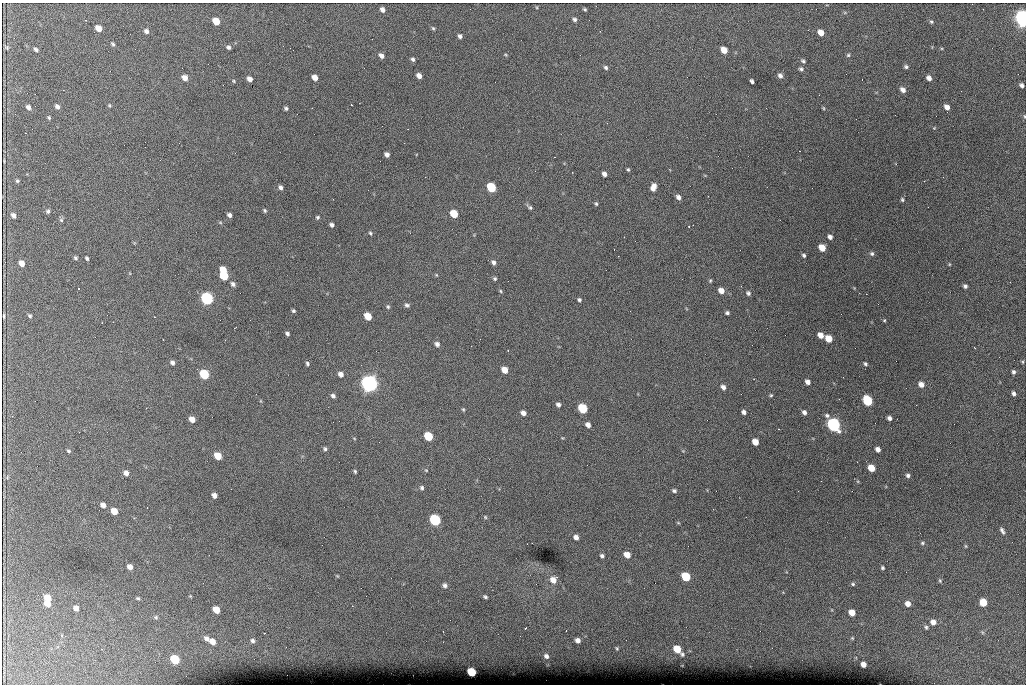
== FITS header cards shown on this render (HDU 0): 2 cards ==
NAXIS1  =                 1024 /fastest changing axis
NAXIS2  =                  682 /next to fastest changing axis

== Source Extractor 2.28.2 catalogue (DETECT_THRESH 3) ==
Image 1024 x 682 px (HDU 0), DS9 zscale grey, 1 PNG px = 1 image px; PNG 1028 x 686 px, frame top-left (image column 1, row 682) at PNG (2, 3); no overlay
Background 3600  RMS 39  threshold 118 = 3 sigma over >= 5 px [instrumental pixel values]
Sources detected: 197; all 197 listed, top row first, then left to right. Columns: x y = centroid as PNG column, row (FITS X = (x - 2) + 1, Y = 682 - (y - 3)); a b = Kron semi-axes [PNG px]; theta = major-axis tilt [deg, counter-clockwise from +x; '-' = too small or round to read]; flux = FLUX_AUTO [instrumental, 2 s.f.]
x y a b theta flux
585 9 4 3 - 3.4e+03
382 10 5 4 - 1.2e+04
1023 18 8 6 -72 1.4e+06
574 19 5 4 - 6.3e+03
216 21 6 5 - 4.8e+04
931 22 5 4 - 3.6e+03
99 28 6 5 - 2.8e+04
433 28 5 4 - 3.5e+03
146 31 5 5 - 8.7e+03
600 31 2 2 - 1.8e+03
821 32 5 5 - 2.4e+04
460 36 5 4 - 7.0e+03
113 44 4 3 - 4.3e+03
228 47 4 4 - 5.8e+03
7 48 6 5 - 4.3e+03
36 50 5 3 - 6.0e+03
724 50 6 5 - 3.6e+04
506 55 5 3 - 2.4e+03
848 55 5 5 - 3.8e+03
381 56 6 4 -49 1.1e+04
413 59 5 4 - 5.9e+03
803 61 6 4 -28 4.9e+03
606 67 5 4 - 5.2e+03
906 67 5 4 - 5.1e+03
801 69 6 5 - 5.5e+03
780 75 6 5 - 1.0e+04
419 76 5 4 - 1.7e+04
315 77 5 4 - 2.0e+04
185 78 6 5 - 1.8e+04
929 78 5 4 - 1.1e+04
250 79 5 4 - 1.3e+04
233 81 5 4 - 2.7e+03
752 81 4 3 - 6.4e+03
1022 85 5 4 - 7.3e+03
903 90 6 5 - 1.1e+04
109 105 5 3 - 2.7e+03
351 105 3 2 - 3.2e+03
57 106 5 4 - 8.3e+03
28 107 5 4 - 9.4e+03
947 107 5 4 - 1.5e+04
286 108 4 4 - 4.9e+03
823 108 5 3 - 2.8e+03
1024 116 4 3 - 2.3e+03
49 117 5 4 - 3.2e+03
934 128 4 4 - 2.0e+03
800 151 3 2 - 3.2e+03
387 154 5 4 - 1.0e+04
554 157 2 2 - 1.4e+03
628 170 5 3 - 3.3e+03
604 174 5 4 - 1.0e+04
17 181 5 4 - 3.6e+03
924 181 3 2 - 3.1e+03
280 187 5 4 - 7.5e+03
491 187 6 5 - 1.5e+05
653 187 8 5 73 1.9e+04
678 197 6 5 - 9.8e+03
902 199 5 4 - 3.6e+03
596 204 5 4 - 3.6e+03
530 207 8 5 -42 5.7e+03
265 210 5 4 - 3.8e+03
48 211 5 4 - 5.2e+03
454 214 6 5 - 6.9e+04
13 215 5 4 - 9.5e+03
229 215 4 4 - 8.0e+03
318 217 4 4 - 4.0e+03
61 220 6 5 - 3.9e+03
332 225 4 4 - 7.1e+03
689 226 2 2 - 1.9e+03
370 233 5 4 - 3.5e+03
830 237 5 4 - 9.6e+03
822 248 6 5 - 4.0e+04
872 254 5 5 - 5.0e+03
804 255 4 4 - 4.9e+03
75 258 4 4 - 4.3e+03
87 258 4 3 - 4.8e+03
493 262 6 5 - 8.0e+03
22 263 5 4 - 1.9e+04
949 264 5 3 - 2.2e+03
223 270 6 5 - 4.3e+04
436 275 4 4 - 2.2e+03
224 276 6 5 - 9.9e+04
495 279 4 4 - 4.1e+03
710 280 5 4 - 3.2e+03
233 284 6 5 - 7.4e+03
965 286 4 4 - 5.8e+03
79 289 2 2 - 2.5e+03
500 291 5 4 - 3.0e+03
721 291 5 5 - 2.2e+04
748 293 6 5 - 5.7e+03
207 299 6 5 - 6.0e+05
579 300 5 4 - 4.9e+03
407 305 7 5 -8 5.9e+03
388 307 6 5 - 4.2e+03
293 311 4 4 - 4.3e+03
727 313 4 3 - 5.3e+03
4 316 4 2 - 3.3e+03
30 316 5 4 - 3.7e+03
368 316 6 5 - 6.5e+04
154 317 3 2 - 3.0e+03
884 320 4 3 - 2.5e+03
235 328 3 2 - 1.6e+03
287 333 4 3 - 5.5e+03
821 335 5 5 - 2.0e+04
829 339 6 5 - 4.4e+04
163 340 2 2 - 1.9e+03
437 344 6 5 - 8.9e+03
508 350 2 2 - 1.9e+03
1023 362 5 3 - 2.8e+03
172 363 6 5 - 7.7e+03
307 364 4 4 - 4.6e+03
865 364 5 4 - 4.4e+03
504 370 6 5 - 3.5e+04
1013 372 4 3 - 5.6e+03
204 374 6 5 - 1.8e+05
341 374 5 5 - 1.4e+04
808 382 5 4 - 1.3e+04
369 384 8 7 - 1.4e+06
921 384 5 5 - 1.7e+04
723 387 5 5 - 9.7e+03
1013 393 5 4 - 6.9e+03
771 395 4 4 - 3.2e+03
333 396 5 4 - 7.5e+03
867 401 6 5 - 2.1e+05
558 405 5 5 - 7.5e+03
146 408 3 2 - 2.0e+03
583 408 6 5 - 1.8e+05
463 410 5 4 - 3.1e+03
744 412 4 4 - 8.2e+03
804 412 6 5 - 8.6e+03
523 413 5 4 - 1.3e+04
827 415 6 6 - 6.1e+03
889 418 4 4 - 8.4e+03
192 419 5 5 - 2.3e+04
588 425 5 4 - 1.2e+04
834 425 7 6 - 8.1e+05
779 429 3 2 - 2.7e+03
428 436 6 5 - 1.2e+05
354 438 5 3 - 1.9e+03
755 442 5 5 - 3.3e+04
325 449 5 4 - 4.8e+03
878 449 5 4 - 1.2e+04
68 451 5 4 - 3.6e+03
218 456 6 5 - 5.2e+04
871 468 6 5 - 4.2e+04
426 470 4 3 - 2.3e+03
355 471 5 3 - 3.5e+03
126 473 5 5 - 1.3e+04
908 475 5 4 - 5.9e+03
422 488 5 5 - 5.6e+03
674 491 5 4 - 5.4e+03
214 495 5 4 - 1.2e+04
103 505 6 5 - 1.3e+04
114 511 5 5 - 3.6e+04
485 517 5 4 - 3.3e+03
435 520 6 5 - 3.6e+05
678 523 5 3 - 2.3e+03
1002 531 8 4 -61 7.1e+03
576 537 5 4 - 1.2e+04
922 543 6 5 - 4.0e+03
966 546 5 3 - 2.7e+03
627 555 6 5 - 2.7e+04
602 556 5 4 - 5.9e+03
130 567 5 5 - 1.4e+04
882 568 4 4 - 4.3e+03
686 577 6 5 - 1.2e+05
553 580 7 7 - 2.4e+04
940 580 6 4 -70 3.8e+03
853 584 5 4 - 3.8e+03
445 585 5 5 - 7.6e+03
190 596 4 4 - 2.2e+03
485 597 4 3 - 4.5e+03
47 598 6 5 - 4.3e+04
138 598 5 4 - 3.7e+03
983 602 6 5 - 6.5e+04
48 604 6 5 - 2.5e+04
908 604 6 5 - 1.7e+04
76 608 5 4 - 1.4e+04
216 610 6 5 - 4.4e+04
852 612 5 5 - 2.9e+04
156 617 5 5 - 4.1e+03
933 622 6 6 - 1.6e+04
926 627 6 4 -74 4.5e+03
525 628 3 2 - 2.4e+03
982 632 6 3 -71 3.0e+03
264 633 3 2 - 3.8e+03
206 638 8 5 -38 1.1e+04
852 638 4 4 - 2.8e+03
578 640 5 4 - 1.2e+04
253 641 5 5 - 6.6e+03
212 642 6 5 - 2.4e+04
617 648 4 3 - 2.9e+03
677 649 6 5 - 6.0e+04
682 654 4 4 - 4.8e+03
546 656 5 4 - 7.2e+03
175 660 6 5 - 1.4e+05
863 664 5 4 - 1.7e+04
472 672 6 5 - 1.3e+05
At the frame edge (FLAGS 8, measured only in part): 2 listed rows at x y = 1023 18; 1024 116